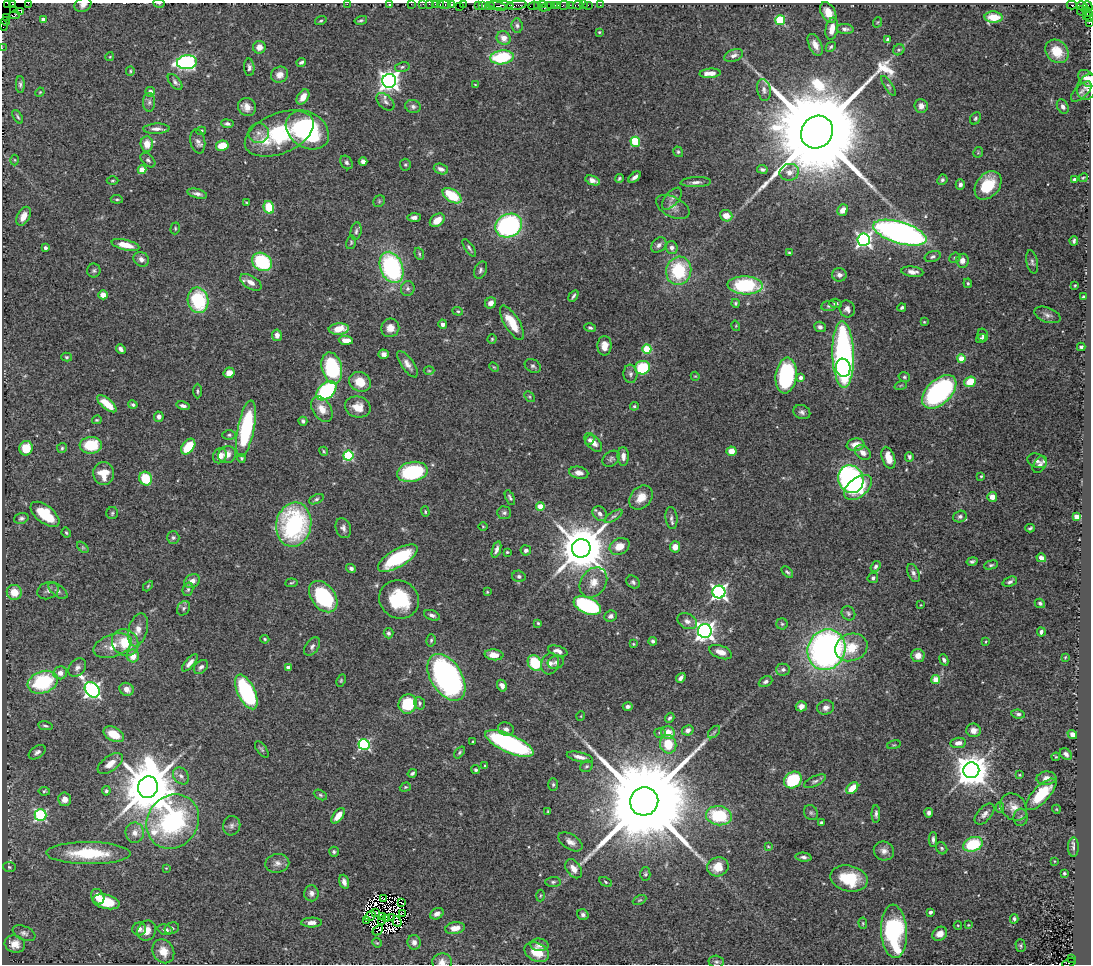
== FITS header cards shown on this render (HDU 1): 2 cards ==
NAXIS1  =                 1089
NAXIS2  =                  962

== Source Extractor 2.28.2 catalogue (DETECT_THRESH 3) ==
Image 1089 x 962 px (HDU 1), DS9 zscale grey, 1 PNG px = 1 image px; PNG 1093 x 966 px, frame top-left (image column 1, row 962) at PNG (2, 3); each listed source drawn as its Kron ellipse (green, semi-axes under 4 px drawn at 4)
Background 1.35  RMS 0.049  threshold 0.148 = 3 sigma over >= 5 px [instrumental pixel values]
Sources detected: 518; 10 with non-positive FLUX_AUTO (blend fragments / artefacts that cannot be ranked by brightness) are neither listed nor drawn; of the other 508, the 500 brightest by FLUX_AUTO listed and drawn (8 fainter detections omitted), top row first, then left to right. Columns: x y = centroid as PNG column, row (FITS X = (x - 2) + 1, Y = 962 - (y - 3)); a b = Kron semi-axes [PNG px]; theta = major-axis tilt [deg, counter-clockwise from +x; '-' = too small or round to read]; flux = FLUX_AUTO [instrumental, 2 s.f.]
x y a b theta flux
7 3 2 2 - 13
28 3 4 2 - 87
159 3 5 3 - 3.9
347 4 2 2 - 52
411 4 2 2 - 42
423 4 2 2 - 59
429 4 2 2 - 53
463 4 3 2 - 110
13 5 4 3 - 130
83 5 9 6 28 18
390 5 4 3 - 9
436 5 4 3 - 450
440 5 3 2 - 160
445 5 6 3 0 220
451 5 4 3 - 230
478 5 3 2 - 93
483 5 3 3 - 160
501 5 12 3 -3 650
517 5 10 3 8 460
537 5 3 2 - 170
542 5 3 3 - 65
551 5 3 2 - 230
554 5 3 3 - 130
558 5 3 2 - 140
564 5 6 3 9 190
570 5 2 2 - 22
578 5 5 3 - 200
583 5 2 2 - 26
589 5 5 2 - 86
600 5 2 2 - 25
1072 5 5 3 - 750
459 6 2 2 - 39
490 6 5 3 - 200
497 6 10 3 -12 490
534 6 5 3 - 180
1082 6 6 3 -29 72
1088 6 5 3 - 160
546 7 7 3 25 240
14 10 4 3 - 72
21 11 4 3 - 58
1081 11 4 2 - 39
828 12 11 7 -62 35
1087 12 6 3 -42 140
14 15 5 3 - 81
1086 15 3 3 - 91
1090 16 5 2 - 190
6 17 2 2 - 33
994 17 9 5 -2 71
43 19 4 4 - 15
361 20 6 3 14 5.1
780 20 5 5 - 240
5 21 4 2 - 50
321 21 6 3 18 4.5
878 22 5 3 - 2.9
1089 22 4 2 - 79
3 25 6 3 -74 150
517 26 7 5 -84 7.8
832 29 11 6 79 32
845 29 8 5 -5 11
599 32 4 3 - 3.6
504 38 7 6 - 28
888 39 4 3 - 7.7
815 45 12 6 -65 28
259 47 6 6 - 25
831 47 6 4 45 5.5
2 48 2 2 - 31
899 50 6 5 - 5.2
1057 51 13 10 -45 61
734 55 10 6 21 16
110 57 4 4 - 3
502 57 12 7 7 220
187 62 10 7 6 650
301 62 5 4 - 7.1
249 67 9 5 -87 9.3
402 67 7 5 11 6.4
130 71 5 4 - 4.2
710 73 10 4 3 31
280 75 9 7 29 27
1087 79 10 7 -38 23
389 81 7 7 - 2100
175 82 9 5 -50 9
20 84 8 4 90 7.1
475 85 3 2 - 2.5
888 86 11 4 -57 7.1
1087 87 13 10 63 23
764 90 11 6 -79 13
1081 91 13 6 45 15
40 92 5 3 - 3.2
150 92 5 5 - 19
303 97 8 5 57 34
149 102 9 6 89 10
385 102 11 6 -42 14
413 106 8 6 -18 10
921 106 7 6 - 20
247 107 9 9 - 25
1063 107 7 5 -64 13
18 117 7 3 -57 5.8
975 118 7 5 58 6
227 124 6 4 -7 9.5
156 129 13 5 2 17
307 130 23 17 -34 480
201 131 5 4 - 4.5
817 132 17 15 49 110000
259 133 10 10 - 19
279 133 36 20 23 280
198 141 12 7 -78 15
635 142 5 4 - 150
147 144 7 6 - 36
222 146 6 5 - 64
678 152 5 5 - 6.2
978 152 5 5 - 3.9
15 160 5 3 - 3.5
148 160 9 5 -44 8.5
363 161 4 4 - 12
346 162 7 5 -56 8.3
405 165 6 5 - 5.5
441 169 7 5 -18 15
762 169 5 3 - 7.4
142 170 4 4 - 72
789 172 10 8 14 24
635 177 7 3 40 13
619 178 4 3 - 5.2
1083 178 5 3 - 3.9
1075 179 4 3 - 12
112 180 6 3 1 4
593 180 8 4 -21 23
942 180 5 4 - 6.9
696 182 15 5 2 15
960 184 5 4 - 11
988 185 16 11 50 120
197 194 10 4 -14 12
452 196 10 6 -32 130
117 199 6 4 -7 4.9
672 199 13 6 50 15
379 201 6 5 - 5.1
246 203 4 3 - 3.3
269 207 6 5 - 88
673 207 18 10 -26 26
843 210 6 5 - 29
23 216 10 6 60 28
726 216 6 5 - 36
414 217 7 4 1 13
437 220 8 5 38 43
509 225 14 11 25 650
175 228 6 4 74 4.5
356 231 9 5 82 9
900 233 27 10 -17 1600
864 240 6 6 - 950
1074 241 5 3 - 7
351 242 7 5 76 5.2
125 245 14 5 -13 42
659 245 8 6 46 14
45 248 3 3 - 11
469 248 10 3 -57 7.2
672 248 6 6 - 16
789 253 3 3 - 3.6
419 254 6 4 -71 5.1
933 257 8 5 19 8.7
955 258 6 5 - 5.1
141 259 8 7 - 16
962 261 7 6 - 20
262 262 10 8 -35 230
1032 262 12 5 -78 9.3
391 267 16 11 -68 470
481 270 9 6 67 9.4
94 271 7 6 - 7.3
679 271 14 12 76 210
912 272 11 5 -6 19
839 275 7 6 - 15
251 282 12 6 -31 24
968 283 5 4 - 4.9
745 285 18 9 -2 250
1075 285 3 2 - 3.2
408 289 7 6 - 9.7
103 295 5 4 - 26
573 296 6 3 59 6.5
1083 297 4 3 - 4.3
198 300 13 10 -79 240
491 303 6 5 - 20
736 303 4 4 - 5.6
835 303 6 4 -5 10
829 306 8 5 8 7
902 308 4 3 - 6.5
847 309 8 7 - 18
458 311 5 4 - 4.5
1047 315 14 7 -21 14
924 322 3 2 - 2.8
512 323 19 7 -58 81
443 324 5 3 - 16
736 326 5 3 - 2.8
820 327 6 5 - 12
390 328 9 9 - 29
590 328 6 4 -18 6.5
339 329 10 5 5 61
277 335 5 5 - 19
983 335 6 5 - 6.9
492 339 4 4 - 4
981 339 5 4 - 6.8
346 340 7 4 -3 26
604 346 10 7 89 31
1081 347 4 3 - 7
121 349 5 4 - 13
647 349 4 4 - 150
384 354 5 4 - 13
843 355 33 10 -88 940
67 357 5 4 - 4.4
961 359 4 4 - 67
407 364 15 6 -54 21
533 366 8 6 -33 8.9
494 367 5 3 - 3.4
332 368 16 10 -76 260
642 368 7 6 - 170
843 368 9 7 -81 600
429 371 5 3 - 3.3
229 373 6 5 - 21
630 374 9 7 -86 12
695 376 4 3 - 2.9
786 376 18 10 83 410
904 377 6 4 -16 5.6
800 378 4 4 - 13
360 382 11 9 -29 61
970 382 6 5 - 70
901 385 6 3 19 4.1
198 391 7 4 90 5.1
326 391 11 7 43 350
939 392 21 12 43 530
529 397 6 4 -46 5.1
107 404 12 5 -39 60
133 405 5 4 - 7
183 406 7 4 -12 10
634 406 4 4 - 4.8
358 407 13 10 -15 43
322 409 14 9 -57 41
802 412 8 7 - 11
159 417 5 4 - 13
97 420 5 3 - 3.7
303 421 4 3 - 7
246 429 28 8 79 340
229 435 7 5 0 5.7
590 440 5 4 - 7.5
593 442 11 6 -47 21
91 445 11 8 3 120
856 445 9 6 9 39
188 447 9 5 52 95
26 448 7 6 - 86
62 448 5 5 - 5.2
324 451 4 4 - 4
731 451 5 5 - 41
863 453 8 6 -35 21
227 455 9 8 - 28
220 456 8 6 58 32
348 456 5 5 - 290
623 456 9 5 -89 19
909 457 5 4 - 7.1
241 458 4 4 - 5.5
888 458 11 6 -72 42
611 459 9 7 39 9.4
1037 461 10 7 -23 14
1040 465 9 6 57 11
412 472 15 10 12 290
104 473 11 10 - 58
579 473 9 6 -12 23
981 476 3 3 - 4.4
146 479 7 6 - 120
851 479 14 12 -70 730
858 487 16 9 38 170
992 497 5 5 - 26
510 498 8 3 -64 6.6
641 498 13 10 48 40
316 499 8 4 25 6.7
540 506 4 4 - 63
425 512 5 4 - 3.7
112 513 6 6 - 6.1
504 513 7 6 - 8.9
45 514 17 8 -38 130
600 514 8 6 -47 16
614 516 10 4 31 8.6
960 517 7 5 17 8
1076 517 4 4 - 45
21 518 7 5 18 7.8
671 518 11 6 -84 12
294 525 22 17 80 510
483 526 5 3 - 3
343 528 10 7 -70 14
1030 528 4 2 - 5.2
66 533 5 3 - 4.8
173 538 6 6 - 7.2
620 546 10 8 26 44
83 547 7 4 -44 5
675 547 5 5 - 28
581 548 9 9 - 20000
496 550 8 4 72 12
526 550 5 5 - 9.7
507 552 3 3 - 4.3
398 558 22 9 30 230
1041 558 5 4 - 19
972 561 6 4 13 6.5
991 565 7 4 15 5.8
876 566 6 4 55 8.4
351 568 5 4 - 9.6
787 572 7 3 -45 6.1
913 573 9 5 -66 13
519 576 6 5 - 9
873 578 5 5 - 7.8
192 581 8 6 32 22
593 582 16 12 55 43
633 582 7 6 - 8.3
1010 582 7 4 21 7.9
291 583 6 4 7 4.5
148 586 6 3 46 3.9
188 589 7 5 75 6.5
48 591 11 8 22 13
58 591 11 6 -37 10
14 592 7 7 - 45
487 592 3 3 - 3.4
719 592 6 6 - 1100
323 597 17 11 -53 270
399 599 20 18 -31 190
1040 603 5 4 - 7.3
921 605 3 2 - 2.2
587 606 14 8 -23 390
184 608 8 6 54 7.8
848 613 7 6 - 8
432 615 8 5 -20 11
611 616 6 5 - 11
687 621 10 7 -26 17
538 623 3 3 - 3.9
782 624 5 5 - 5.5
138 630 17 9 75 35
705 631 7 7 - 1700
1041 632 4 3 - 8.8
388 633 5 5 - 9.3
265 639 4 3 - 4.1
431 640 6 4 74 5.7
653 641 4 4 - 7.7
985 642 3 2 - 2.6
125 643 14 12 -45 110
633 644 3 2 - 3
113 646 20 11 18 52
312 646 10 6 55 11
851 647 16 13 19 81
826 650 21 18 63 1400
558 651 10 5 -15 17
721 652 12 6 -21 30
494 655 9 5 -5 31
133 656 6 6 - 37
918 656 7 6 - 30
1065 657 3 3 - 2.5
944 660 6 4 -67 8.7
556 662 8 6 18 9.5
190 663 11 4 49 20
535 663 8 6 -56 150
550 664 11 8 70 20
201 667 8 6 43 12
288 667 4 3 - 18
77 668 10 7 50 15
783 670 7 6 - 11
60 673 7 6 - 19
446 677 26 15 -58 910
681 678 5 3 - 12
341 680 6 4 64 4.2
936 680 4 4 - 86
43 682 15 11 19 280
766 682 7 5 26 9.2
502 686 6 4 -61 17
127 689 7 6 - 25
92 690 8 6 -48 1200
246 692 18 8 -65 440
419 703 6 5 - 6.7
408 704 10 9 - 130
628 706 5 4 - 8.8
801 706 5 5 - 13
826 707 8 7 - 17
1018 714 7 4 -7 6.9
581 716 5 3 - 2.7
670 718 5 4 - 6.5
45 726 7 3 -10 5.6
506 729 8 6 -21 13
688 730 6 5 - 12
973 730 7 6 - 23
668 732 7 6 - 50
714 732 7 4 45 6.5
660 733 5 5 - 5.7
114 734 11 6 -27 57
1072 734 5 4 - 14
473 742 3 2 - 3.6
509 743 26 9 -24 620
958 743 8 5 8 21
364 744 5 5 - 450
668 744 9 8 - 82
894 745 7 3 12 3.4
262 749 10 4 -54 6.6
37 752 9 5 34 12
459 752 7 4 50 5.3
1066 754 6 5 - 11
580 757 13 4 -13 18
1056 757 4 3 - 3.1
110 764 14 7 36 36
485 765 3 3 - 2.6
587 766 6 5 - 6.6
476 770 5 4 - 5.9
971 770 8 8 - 7100
412 773 5 4 - 6.2
1019 775 3 3 - 3.1
181 776 9 7 -52 13
1046 778 10 6 5 23
793 780 9 7 36 190
815 781 12 5 24 10
553 784 6 5 - 5.4
148 787 11 10 - 23000
405 787 6 4 20 4.6
852 788 7 4 46 58
44 791 6 4 -8 4.9
106 791 4 4 - 7
1041 794 20 8 46 110
320 795 7 4 -28 5.4
65 799 6 6 - 24
644 801 14 14 - 110000
1014 807 15 12 -46 32
1000 808 5 4 - 6.2
1056 809 4 3 - 2.6
548 811 3 2 - 3.5
811 813 8 6 -55 8
929 813 4 4 - 8.5
876 814 9 4 89 8.8
985 814 12 7 48 17
41 815 6 6 - 470
338 816 9 5 53 39
719 816 13 9 -8 190
1021 817 8 7 - 9.3
173 822 28 25 54 620
821 822 3 3 - 5.2
232 826 10 8 74 12
135 833 10 9 - 25
933 839 7 3 90 8.6
570 842 13 7 -32 21
973 844 10 7 19 180
768 846 3 3 - 3.1
1073 847 10 5 -90 10
942 848 6 5 - 5.6
884 851 10 9 - 21
334 852 5 5 - 7.1
88 853 42 11 -1 190
803 857 8 4 -6 9.6
1054 861 3 2 - 2.3
277 863 12 9 9 21
9 867 6 5 - 5.3
718 867 11 9 20 52
166 868 4 4 - 2.6
574 869 10 7 -54 27
1064 873 3 3 - 5
645 874 7 5 88 6.3
849 879 19 13 -12 130
344 882 7 4 -74 13
553 882 7 5 1 6.4
605 882 6 4 -30 5.4
311 893 8 7 - 14
540 896 6 3 88 3.2
98 897 8 6 -66 33
383 899 4 2 - 6.8
640 900 7 4 26 4.5
106 902 13 7 -13 120
401 903 3 2 - 5.6
930 912 3 3 - 11
376 913 3 3 - 5.2
403 913 3 2 - 4.5
437 914 7 5 29 14
583 915 6 5 - 9.2
370 916 6 3 41 8.1
382 916 3 2 - 3.3
392 917 3 2 - 3.1
387 919 4 3 - 2.5
1014 919 5 3 - 6
366 920 2 2 - 1400
381 920 3 2 - 17
397 922 5 4 - 3.2
311 923 10 5 1 18
863 923 6 4 -83 3.9
958 925 4 3 - 3
968 925 4 3 - 2.5
172 928 7 5 20 6.8
455 928 10 6 10 31
139 929 7 6 - 14
147 930 10 9 - 31
165 930 8 5 -14 12
378 930 6 2 41 3.2
894 931 27 13 -86 440
24 933 12 7 -23 12
940 934 8 6 36 25
414 942 7 6 - 17
377 943 5 4 - 3.7
15 944 10 8 -18 34
539 945 9 6 -5 17
1021 946 6 5 - 5.5
163 951 12 10 -58 42
537 952 13 9 -26 71
1072 958 3 2 - 340
442 962 9 8 - 22
716 962 7 6 - 7.5
1069 963 7 3 25 420
At the frame edge (FLAGS 8, measured only in part): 23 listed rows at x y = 7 3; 28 3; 159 3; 347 4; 411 4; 423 4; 429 4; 463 4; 13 5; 83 5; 390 5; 436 5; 440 5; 451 5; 1088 6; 1090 16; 1089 22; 3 25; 2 48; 1087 79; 1087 87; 442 962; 1069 963
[8 fainter detections neither listed nor drawn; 10 non-positive-flux detections neither listed nor drawn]